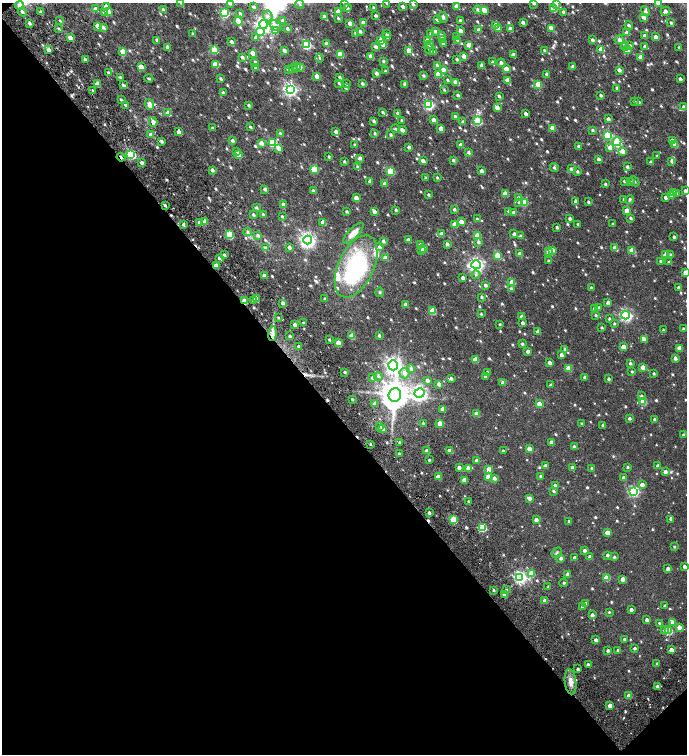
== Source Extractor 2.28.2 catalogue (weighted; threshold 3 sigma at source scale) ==
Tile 14 of 4 x 4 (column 2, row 4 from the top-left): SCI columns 1769-3138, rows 181-1684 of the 6336 x 6368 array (HDU 1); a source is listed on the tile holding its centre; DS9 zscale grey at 2 x 2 block average (1 PNG px = mean of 2 x 2 image px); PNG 689 x 756 px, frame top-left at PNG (2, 3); each listed source drawn as its Kron ellipse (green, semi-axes under 4 px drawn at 4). Shown black and unused: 45% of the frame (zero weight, under 4 of 7 exposures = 11% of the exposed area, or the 3 px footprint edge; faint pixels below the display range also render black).
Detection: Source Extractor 2.28.2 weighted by HDU 2 'WHT'; one run over the whole footprint, this tile lists its part. Background 0.0182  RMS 0.0058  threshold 0.0236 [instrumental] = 3 sigma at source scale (4.09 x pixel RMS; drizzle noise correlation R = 1.36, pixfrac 0.8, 0.0396/0.0396 arcsec/px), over >= 5 px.
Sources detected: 873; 1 inside a brighter object's white glare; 12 cosmic-ray / hot-pixel residue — neither listed nor drawn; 2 coinciding with a brighter row at this scale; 22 inside a brighter listed object's ellipse — not listed separately; of the other 836, all 500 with FLUX_AUTO >= 1.5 (the completeness limit of this list) listed and drawn (336 fainter detections not listed), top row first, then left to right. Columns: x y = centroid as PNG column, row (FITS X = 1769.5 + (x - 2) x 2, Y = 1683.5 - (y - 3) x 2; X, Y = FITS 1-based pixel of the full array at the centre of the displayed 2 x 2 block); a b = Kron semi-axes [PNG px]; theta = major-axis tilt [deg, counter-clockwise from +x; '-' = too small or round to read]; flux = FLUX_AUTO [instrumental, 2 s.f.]
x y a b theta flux
181 3 4 3 - 1.7
345 3 3 2 - 3.2
387 3 3 2 - 1.8
534 3 3 3 - 3.8
658 3 3 2 - 10
230 4 3 3 - 2.8
300 4 4 3 - 1.5
413 4 3 2 - 2.4
556 4 3 3 - 2.6
19 5 4 4 - 6.8
106 6 3 3 - 8.9
456 6 3 3 - 8.9
254 7 4 3 - 2.3
347 7 3 3 - 5.4
403 7 3 2 - 5
374 8 3 2 - 2.2
96 9 4 3 - 3.9
553 9 3 3 - 22
163 10 3 3 - 3.1
478 10 4 3 - 2.6
108 11 4 3 - 6.7
338 11 3 3 - 9.3
485 11 3 3 - 9.2
645 11 5 4 - 2.6
665 11 5 3 - 3.3
22 12 4 3 - 2.8
41 12 3 3 - 3.1
104 12 3 3 - 5
563 12 3 2 - 2.3
225 13 3 3 - 83
240 13 4 3 - 2
268 16 5 4 - 3.8
376 16 2 2 - 2.8
324 17 3 3 - 4.4
443 17 5 5 - 3.6
643 17 3 3 - 4.9
338 18 3 3 - 1.6
438 20 3 3 - 4.5
460 20 2 2 - 2.3
60 21 4 3 - 1.8
238 21 4 3 - 12
282 21 3 3 - 3
523 22 3 2 - 3.8
30 23 3 3 - 3.1
350 23 3 3 - 8.6
363 23 3 2 - 5.8
671 23 3 2 - 2.2
263 24 4 4 - 340
496 25 3 3 - 19
629 25 4 3 - 2.2
98 26 3 3 - 9.1
275 26 6 4 -35 5.3
103 27 4 3 - 4
551 28 4 3 - 12
59 29 3 3 - 1.6
287 29 3 2 - 2.7
498 29 3 3 - 4.7
510 29 3 3 - 6.5
479 30 4 3 - 3.1
275 31 4 3 - 9
360 31 3 3 - 3.3
435 31 4 3 - 2.6
460 31 3 2 - 9.8
260 32 4 3 - 21
355 33 3 2 - 2.2
431 33 3 3 - 1.7
627 33 3 3 - 7.5
193 34 3 2 - 1.8
387 34 3 3 - 3.8
441 35 3 3 - 4.4
644 36 3 3 - 3.5
387 37 3 3 - 2.2
457 37 3 2 - 1.5
656 37 3 3 - 9.1
70 38 3 2 - 8.5
256 38 3 3 - 3.7
442 39 4 3 - 1.6
157 40 3 2 - 2.7
381 40 4 3 - 8.2
458 40 3 3 - 3.6
592 40 3 3 - 2.8
619 40 4 4 - 3.8
427 41 3 3 - 7.7
232 42 3 2 - 3.5
326 43 3 2 - 5.3
429 44 3 3 - 5.2
443 44 3 2 - 2.2
306 45 3 3 - 95
383 45 3 3 - 12
468 45 3 3 - 5.3
625 46 4 3 - 2.9
630 46 3 3 - 2.2
645 46 3 2 - 4.7
167 47 3 2 - 5.1
376 47 4 3 - 4.1
679 47 2 2 - 2.2
429 49 5 3 - 2.6
601 49 3 3 - 13
48 50 3 3 - 5.9
214 50 3 3 - 35
284 50 3 2 - 3.9
409 50 3 3 - 10
544 50 3 3 - 1.8
627 50 3 3 - 22
123 52 3 3 - 14
434 52 3 3 - 2.4
252 53 3 2 - 10
340 55 3 3 - 25
513 55 3 2 - 5
371 56 3 2 - 9
464 56 3 2 - 8.9
242 57 3 2 - 4.2
640 57 4 3 - 5.1
319 58 4 3 - 1.7
457 59 3 2 - 2.4
85 60 3 2 - 2.6
383 61 3 2 - 2
255 62 3 3 - 1.6
492 62 3 3 - 1.9
501 63 4 3 - 3.1
215 64 3 3 - 11
437 65 3 3 - 2
482 65 3 2 - 4.5
573 66 3 3 - 3.1
141 67 3 3 - 8.7
297 67 3 3 - 7.6
300 67 4 3 - 2.9
256 68 3 3 - 2.1
288 69 3 2 - 3.5
293 69 4 3 - 2.2
506 69 3 3 - 15
443 70 3 3 - 5.9
619 70 3 2 - 6.5
385 71 2 2 - 1.7
108 73 3 2 - 1.7
377 73 3 3 - 4.7
438 74 3 3 - 13
547 74 3 3 - 3.1
317 76 3 2 - 8.4
424 76 3 3 - 2
120 77 3 3 - 2.2
339 77 3 2 - 2.7
149 78 4 3 - 1.5
221 79 4 3 - 2.1
680 79 2 2 - 4.2
447 80 3 2 - 1.7
507 80 3 3 - 7.2
455 82 3 3 - 6.6
339 83 4 2 - 1.7
97 84 3 3 - 8.2
346 84 3 2 - 1.5
362 84 3 3 - 2.8
405 84 3 3 - 3.7
538 84 3 3 - 20
123 85 4 2 - 2
345 88 3 2 - 2.1
617 88 3 3 - 2.3
290 89 4 4 - 250
93 90 3 3 - 1.9
444 90 3 3 - 1.5
223 93 3 2 - 2.5
458 95 3 2 - 2.7
601 95 2 2 - 2.9
499 96 3 2 - 2.3
121 100 3 2 - 1.9
635 101 3 3 - 1.7
639 102 3 3 - 1.7
150 104 5 3 - 8.1
126 105 3 2 - 2.4
249 105 3 2 - 2.3
429 105 3 3 - 110
683 107 3 3 - 3.3
497 108 3 3 - 9.9
382 112 3 3 - 2
168 113 3 3 - 11
398 113 3 2 - 2.3
526 114 3 2 - 5.9
455 116 3 3 - 2.1
608 119 3 2 - 3.9
434 120 3 2 - 8.7
374 121 3 2 - 2.8
402 121 3 2 - 2.1
478 121 3 3 - 52
153 122 5 4 - 4.6
463 122 3 2 - 2.9
250 127 4 3 - 1.8
212 128 3 2 - 1.6
552 128 3 3 - 12
396 129 4 3 - 1.9
441 129 3 3 - 11
403 130 4 3 - 5.7
593 130 3 2 - 2.1
179 132 3 3 - 13
336 132 3 3 - 4.6
280 133 3 3 - 2
375 133 3 2 - 1.7
150 135 3 3 - 4.7
391 135 2 2 - 2.6
607 135 3 3 - 53
672 140 3 2 - 6
161 141 3 3 - 2.7
232 141 3 3 - 2.9
617 142 4 3 - 92
261 143 3 3 - 7.4
273 143 3 3 - 47
675 144 3 3 - 15
355 145 3 2 - 1.9
461 145 3 3 - 5.1
579 146 3 2 - 3.5
409 147 3 2 - 4.2
610 147 3 3 - 8.6
279 148 3 3 - 12
237 151 3 2 - 1.5
622 151 4 3 - 11
469 153 3 2 - 3
131 154 3 3 - 97
239 155 3 3 - 12
657 156 3 2 - 1.6
121 157 4 2 - 6.8
329 157 3 3 - 1.8
360 158 3 3 - 3.8
599 159 3 3 - 2.9
453 160 3 2 - 2.7
344 161 3 2 - 2
423 161 3 2 - 5.8
651 162 2 2 - 3.3
672 162 4 3 - 1.5
142 163 3 3 - 4.7
357 167 3 3 - 2.2
554 167 4 3 - 2
627 167 3 2 - 2.5
314 169 3 3 - 47
571 169 3 3 - 2.4
212 170 3 2 - 4.2
391 171 3 3 - 56
482 171 3 2 - 4.9
577 172 3 2 - 2.1
426 178 3 3 - 1.5
437 178 3 3 - 1.6
370 181 3 2 - 5.4
624 181 3 2 - 1.6
634 181 6 3 -47 2
630 182 4 3 - 2.3
385 184 3 2 - 4.4
605 184 2 2 - 2
265 189 3 2 - 3.6
313 191 3 3 - 3.2
685 191 2 2 - 4.5
673 192 3 3 - 4.7
677 193 4 3 - 1.5
505 194 3 3 - 15
428 195 2 2 - 2
671 195 3 3 - 7.5
356 198 3 2 - 9
519 198 3 3 - 4.6
666 198 3 2 - 3.3
624 199 3 3 - 2.5
630 199 4 3 - 2.6
576 201 3 2 - 5.3
519 202 4 4 - 2.1
524 202 3 3 - 33
588 202 3 2 - 2
283 204 3 2 - 4.2
165 205 3 2 - 1.8
256 207 4 4 - 1.9
396 210 3 3 - 1.8
454 210 3 2 - 2.6
374 211 3 3 - 4.4
509 211 4 3 - 2.6
627 211 3 3 - 14
347 212 3 2 - 2
513 213 3 3 - 2.9
263 214 3 2 - 1.9
253 215 3 3 - 2.1
282 217 3 2 - 1.5
631 218 3 2 - 2.3
477 219 3 2 - 2
570 219 3 2 - 3.4
205 221 3 3 - 6.8
461 222 3 3 - 9.7
200 223 3 3 - 4.9
323 223 3 2 - 9.8
454 224 3 3 - 14
578 224 2 2 - 1.6
613 224 2 2 - 1.9
183 225 3 2 - 3
557 227 2 2 - 2.2
247 232 4 3 - 2.2
353 233 13 5 45 11
441 234 3 3 - 5.8
514 234 3 2 - 3.6
229 235 3 3 - 37
258 236 4 3 - 3.1
477 236 3 3 - 27
521 236 3 3 - 2.5
674 237 2 2 - 2.3
308 240 4 4 - 390
408 240 3 2 - 5.6
383 241 3 2 - 3.1
478 242 4 3 - 2.8
447 244 3 3 - 3.4
420 245 3 3 - 2.3
289 247 3 2 - 4.3
379 247 3 3 - 3
265 248 4 3 - 2
424 248 3 3 - 4.1
615 248 3 3 - 7
553 250 3 3 - 4.8
632 250 3 3 - 24
422 251 3 3 - 4.5
549 252 3 3 - 24
520 254 3 2 - 7
666 254 3 3 - 11
224 255 3 2 - 3
671 255 4 3 - 2
498 256 3 3 - 29
219 258 3 2 - 2.5
385 258 3 3 - 4.7
549 261 3 2 - 1.9
660 261 2 2 - 1.8
669 262 3 3 - 1.7
476 265 5 4 - 300
216 266 3 2 - 10
356 266 33 17 65 150
685 273 3 3 - 18
476 275 4 4 - 2.1
264 276 3 2 - 5.4
463 278 3 2 - 4.8
512 282 3 3 - 17
485 285 2 2 - 3.9
591 288 2 2 - 2.7
679 288 2 2 - 4.7
511 289 3 3 - 2.2
380 292 4 4 - 1.6
482 297 3 2 - 2
256 298 3 3 - 5.2
325 299 3 2 - 2
253 300 2 2 - 2.7
244 301 3 3 - 9.9
283 303 3 3 - 5.4
608 303 3 3 - 4.9
406 304 3 2 - 5.3
599 307 3 3 - 1.8
595 309 3 3 - 5.2
432 311 3 3 - 27
481 314 3 3 - 1.5
596 315 3 3 - 1.6
626 315 4 4 - 190
522 316 3 3 - 6.4
278 318 3 2 - 1.7
609 319 2 2 - 2.2
303 323 2 2 - 1.9
523 323 3 2 - 3.9
500 324 2 2 - 1.5
614 324 3 3 - 1.7
295 325 2 2 - 5.4
602 328 2 2 - 1.7
683 329 2 2 - 1.5
663 330 2 2 - 1.7
538 331 3 3 - 7.5
272 334 7 3 86 4.4
290 336 3 2 - 2.3
352 336 3 3 - 16
379 336 4 2 - 2.2
329 340 2 2 - 1.8
644 340 3 3 - 4.9
338 343 3 3 - 18
522 344 3 2 - 2.5
299 346 2 2 - 2.9
623 347 3 3 - 13
679 348 3 3 - 11
565 349 3 3 - 2.8
528 351 3 2 - 5.3
561 355 3 3 - 3.7
675 358 3 2 - 4.3
475 359 3 3 - 14
549 363 3 2 - 5.5
630 363 3 3 - 2.4
393 365 5 4 - 400
643 367 3 3 - 11
568 368 3 3 - 20
411 369 4 3 - 2.4
345 372 2 2 - 2.1
487 372 2 2 - 2.5
632 372 2 2 - 1.6
405 373 5 5 - 5.9
654 373 2 2 - 1.9
378 376 4 4 - 2.6
485 376 3 3 - 2.1
585 377 2 2 - 3.4
373 378 3 3 - 4.6
451 379 3 2 - 3.2
608 379 3 2 - 2.6
427 380 3 3 - 4.6
503 383 3 3 - 3.1
439 384 3 3 - 4
550 385 3 2 - 1.8
419 393 5 4 - 310
395 395 7 6 - 2100
641 396 3 3 - 2.4
352 399 3 2 - 2.1
643 401 3 3 - 28
375 403 4 3 - 3.2
539 404 3 3 - 13
443 409 3 3 - 8.9
476 414 3 3 - 12
629 418 3 2 - 3.2
654 419 2 2 - 2.4
423 423 3 2 - 2
440 423 3 3 - 19
582 423 3 2 - 1.6
603 425 3 2 - 2.3
380 426 3 3 - 2.5
383 429 3 3 - 6.5
683 435 2 2 - 1.7
551 442 2 2 - 5.6
400 443 3 2 - 2.1
370 444 2 2 - 1.5
574 447 3 2 - 2.8
529 449 3 3 - 10
427 451 3 2 - 4.6
450 451 3 3 - 10
503 451 2 2 - 2.4
399 454 2 2 - 1.7
429 460 2 2 - 1.6
477 461 3 3 - 6.5
545 466 3 2 - 3.3
658 466 3 2 - 6.2
572 467 3 3 - 4.1
628 467 3 2 - 1.7
459 468 2 2 - 5.3
468 468 3 3 - 7.1
592 468 3 2 - 2.5
489 469 3 3 - 17
665 472 3 3 - 5.1
541 476 2 2 - 2
438 477 3 3 - 11
488 477 3 3 - 14
494 478 3 3 - 4.6
623 478 3 3 - 3.9
464 480 3 3 - 11
555 485 3 2 - 4.2
642 485 3 3 - 7.2
554 491 3 3 - 2
633 491 4 4 - 130
529 498 3 2 - 7
469 502 2 2 - 1.8
429 513 2 2 - 3
453 519 3 3 - 52
671 519 3 3 - 2.4
536 520 3 2 - 4.7
569 521 2 2 - 2
482 528 3 3 - 52
607 533 3 3 - 13
674 547 2 2 - 1.7
584 551 3 2 - 3.5
557 553 6 3 48 1.6
608 555 2 2 - 3
590 557 3 3 - 5.5
614 557 3 2 - 1.9
561 558 3 3 - 3.9
574 558 2 2 - 3.5
684 566 3 2 - 4.6
668 568 3 2 - 4.3
531 573 3 3 - 25
568 574 3 3 - 5.1
520 577 4 4 - 230
606 578 3 3 - 21
623 579 3 3 - 9.9
564 583 4 3 - 1.8
548 587 2 2 - 1.7
494 590 3 2 - 1.9
506 590 3 3 - 2
504 594 3 2 - 8.5
545 601 3 3 - 7.9
586 603 2 2 - 2.2
665 606 2 2 - 2.5
582 607 3 2 - 1.9
631 610 3 2 - 4.4
609 612 2 2 - 1.5
592 615 3 3 - 3.8
647 620 3 2 - 3.9
673 622 3 3 - 7.8
659 623 3 3 - 1.5
679 627 3 3 - 13
665 630 4 3 - 3
668 631 3 3 - 44
624 639 2 2 - 1.9
596 640 3 2 - 3.8
635 648 2 2 - 2.6
618 650 2 2 - 2.5
671 650 3 3 - 11
608 651 2 2 - 2.9
657 663 2 2 - 1.6
588 664 3 2 - 2.5
578 669 2 2 - 2.4
571 682 13 5 -84 8
657 686 2 2 - 2.4
629 696 3 3 - 10
610 706 3 2 - 10
Overlapping masked pixels (flux is a lower limit): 2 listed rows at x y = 121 157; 244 301
Isophote crosses this tile's border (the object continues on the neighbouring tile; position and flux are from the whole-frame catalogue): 9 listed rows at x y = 181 3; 345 3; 387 3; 534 3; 658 3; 230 4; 556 4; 685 191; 685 273